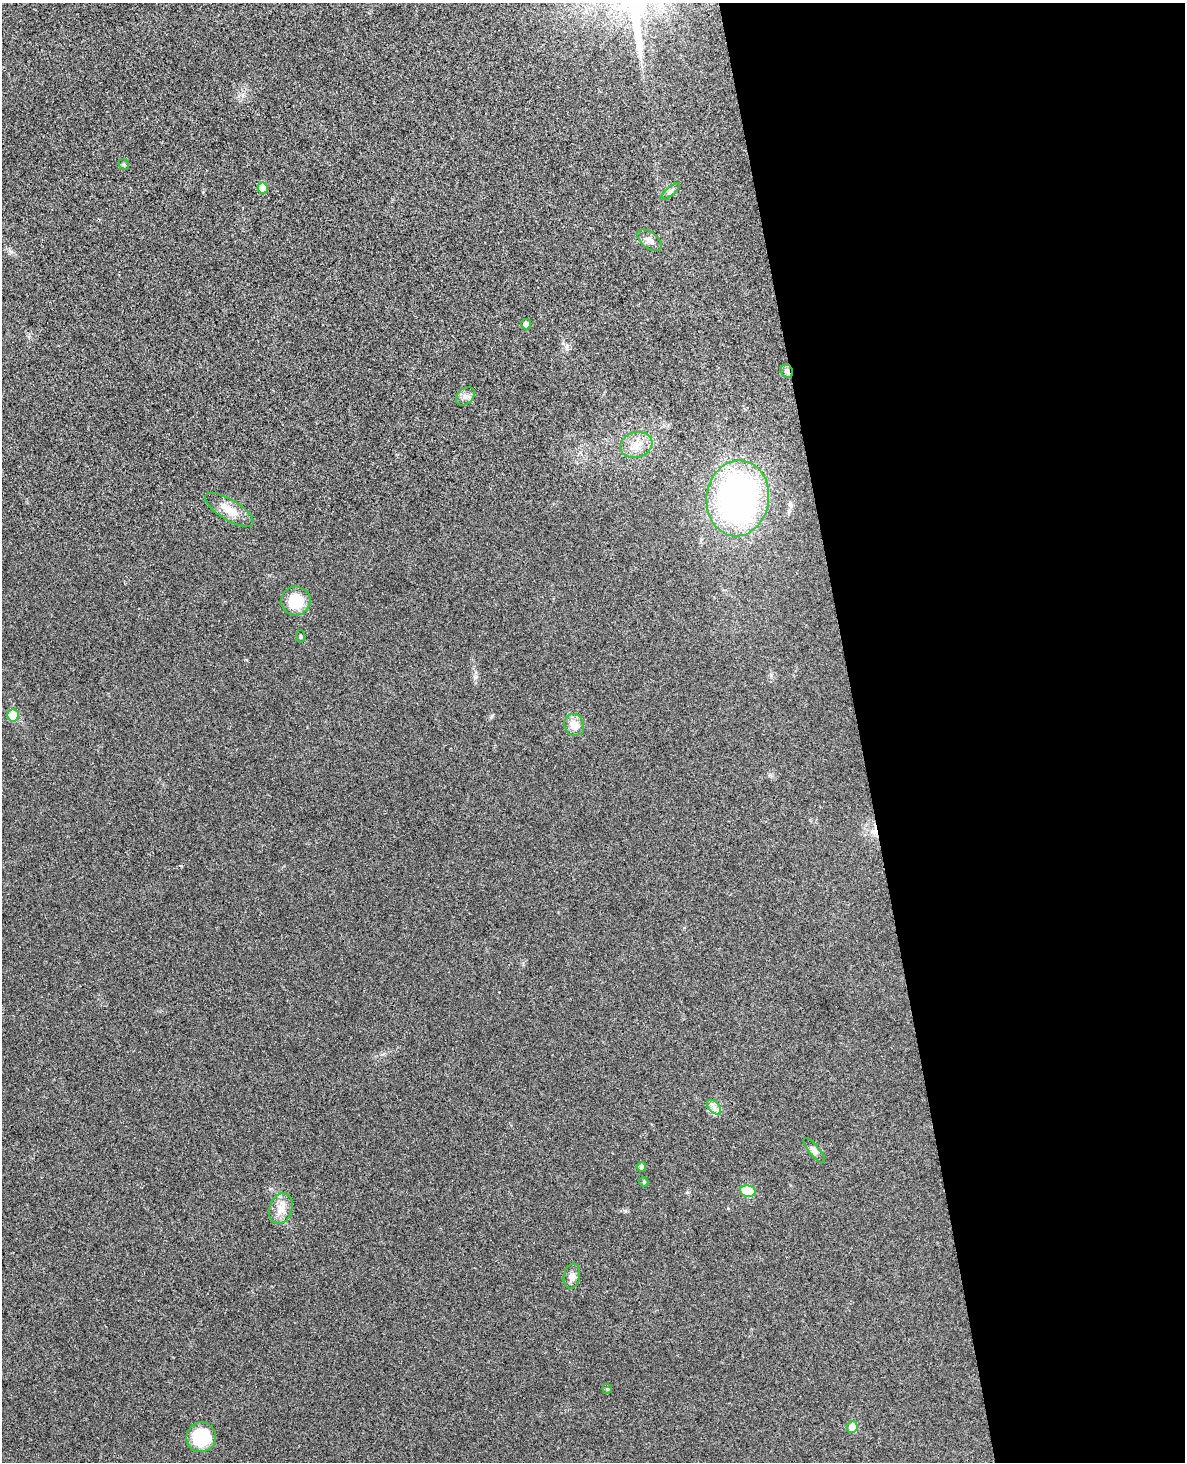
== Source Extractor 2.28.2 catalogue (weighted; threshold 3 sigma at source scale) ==
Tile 8 of 4 x 3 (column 4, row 2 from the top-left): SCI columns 3605-4787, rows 1607-3066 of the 4844 x 4780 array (HDU 1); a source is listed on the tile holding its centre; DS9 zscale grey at full resolution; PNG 1187 x 1464 px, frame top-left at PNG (2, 3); each listed source drawn as its Kron ellipse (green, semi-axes under 4 px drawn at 4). Shown black and unused: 28% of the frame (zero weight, under 3 of 4 exposures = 6% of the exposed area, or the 3 px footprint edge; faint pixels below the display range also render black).
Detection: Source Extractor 2.28.2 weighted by HDU 2 'WHT'; one run over the whole footprint, this tile lists its part. Background 0.0217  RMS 0.0058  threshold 0.0262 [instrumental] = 3 sigma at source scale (4.5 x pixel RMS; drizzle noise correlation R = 1.50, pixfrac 1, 0.05/0.05 arcsec/px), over >= 5 px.
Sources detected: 26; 1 cosmic-ray / hot-pixel residue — neither listed nor drawn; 1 inside a brighter listed object's ellipse — not listed separately; the other 24 listed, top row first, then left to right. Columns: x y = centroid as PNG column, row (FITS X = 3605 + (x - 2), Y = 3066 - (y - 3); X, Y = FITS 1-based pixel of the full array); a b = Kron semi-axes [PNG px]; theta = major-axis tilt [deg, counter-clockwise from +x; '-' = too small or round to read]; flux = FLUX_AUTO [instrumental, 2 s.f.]
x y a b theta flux
124 165 5 5 - 1
263 188 5 5 - 11
670 191 12 3 42 1.2
649 240 14 8 -37 3.4
526 324 5 5 - 2.5
787 371 7 5 -59 1.7
465 396 10 7 44 2.5
636 445 16 12 17 8.1
738 498 38 31 83 170
229 510 27 10 -31 9.4
296 601 15 14 - 18
301 636 6 3 -82 0.66
13 715 6 6 - 9.9
574 725 11 9 -65 6.5
714 1107 9 5 -46 2.4
814 1150 16 5 -51 2.1
641 1167 5 4 - 2.1
644 1182 5 4 - 0.65
748 1191 8 6 -11 21
281 1209 16 11 71 6.2
572 1276 12 8 79 3.2
607 1389 5 5 - 0.82
852 1427 6 5 - 7.2
201 1437 15 15 - 25
Overlapping masked pixels (flux is a lower limit): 1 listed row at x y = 787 371
Unlisted compact peaks at least as high as the median listed source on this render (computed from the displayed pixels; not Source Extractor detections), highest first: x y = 625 1211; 11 252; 475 677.